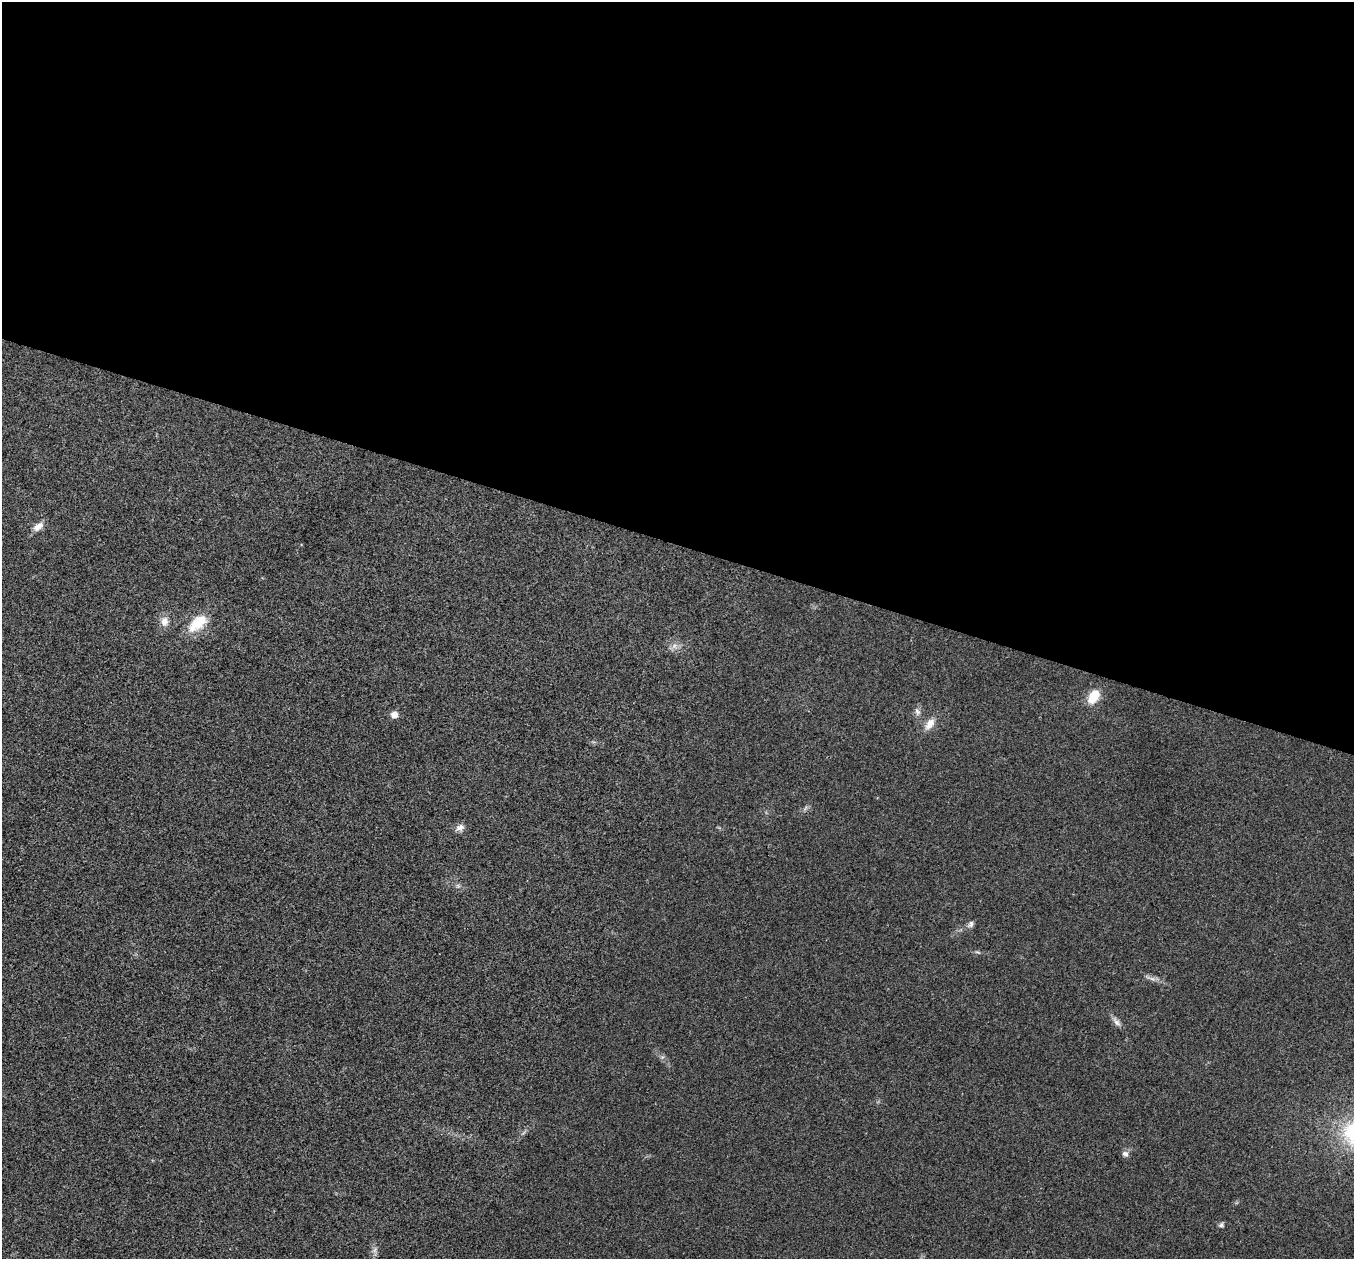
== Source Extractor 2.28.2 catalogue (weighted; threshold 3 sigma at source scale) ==
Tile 3 of 4 x 4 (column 3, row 1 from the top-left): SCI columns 2707-4058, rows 3907-5163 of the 5416 x 5431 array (HDU 1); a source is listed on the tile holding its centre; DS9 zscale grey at full resolution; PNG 1356 x 1261 px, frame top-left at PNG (2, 2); no overlay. Shown black and unused: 43% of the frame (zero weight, under 3 of 4 exposures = <1% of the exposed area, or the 3 px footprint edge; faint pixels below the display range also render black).
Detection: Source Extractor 2.28.2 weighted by HDU 2 'WHT'; one run over the whole footprint, this tile lists its part. Background 0.0214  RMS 0.0052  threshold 0.0235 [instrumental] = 3 sigma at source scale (4.5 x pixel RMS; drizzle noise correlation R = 1.50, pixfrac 1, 0.05/0.05 arcsec/px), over >= 5 px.
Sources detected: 18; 1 too faint to see at this stretch — not listed; the other 17 listed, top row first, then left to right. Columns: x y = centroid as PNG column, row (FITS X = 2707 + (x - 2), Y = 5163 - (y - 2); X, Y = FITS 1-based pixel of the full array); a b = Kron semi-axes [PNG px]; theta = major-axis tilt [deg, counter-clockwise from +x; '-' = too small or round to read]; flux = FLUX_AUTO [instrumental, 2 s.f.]
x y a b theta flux
38 527 15 8 36 3.9
164 621 12 10 89 4.2
198 623 27 14 41 15
674 646 10 6 37 2.3
1093 697 17 10 57 10
917 712 12 6 -63 2.1
394 715 6 5 - 5.3
930 724 19 9 55 5.2
805 808 9 3 45 1.1
460 828 13 8 25 2.6
458 886 7 4 -19 1
971 924 11 6 58 1.8
978 952 8 4 -22 0.79
1152 978 10 4 -9 1.9
1116 1022 15 7 -52 2.5
1125 1154 9 8 - 2.1
1221 1225 7 6 - 1.2